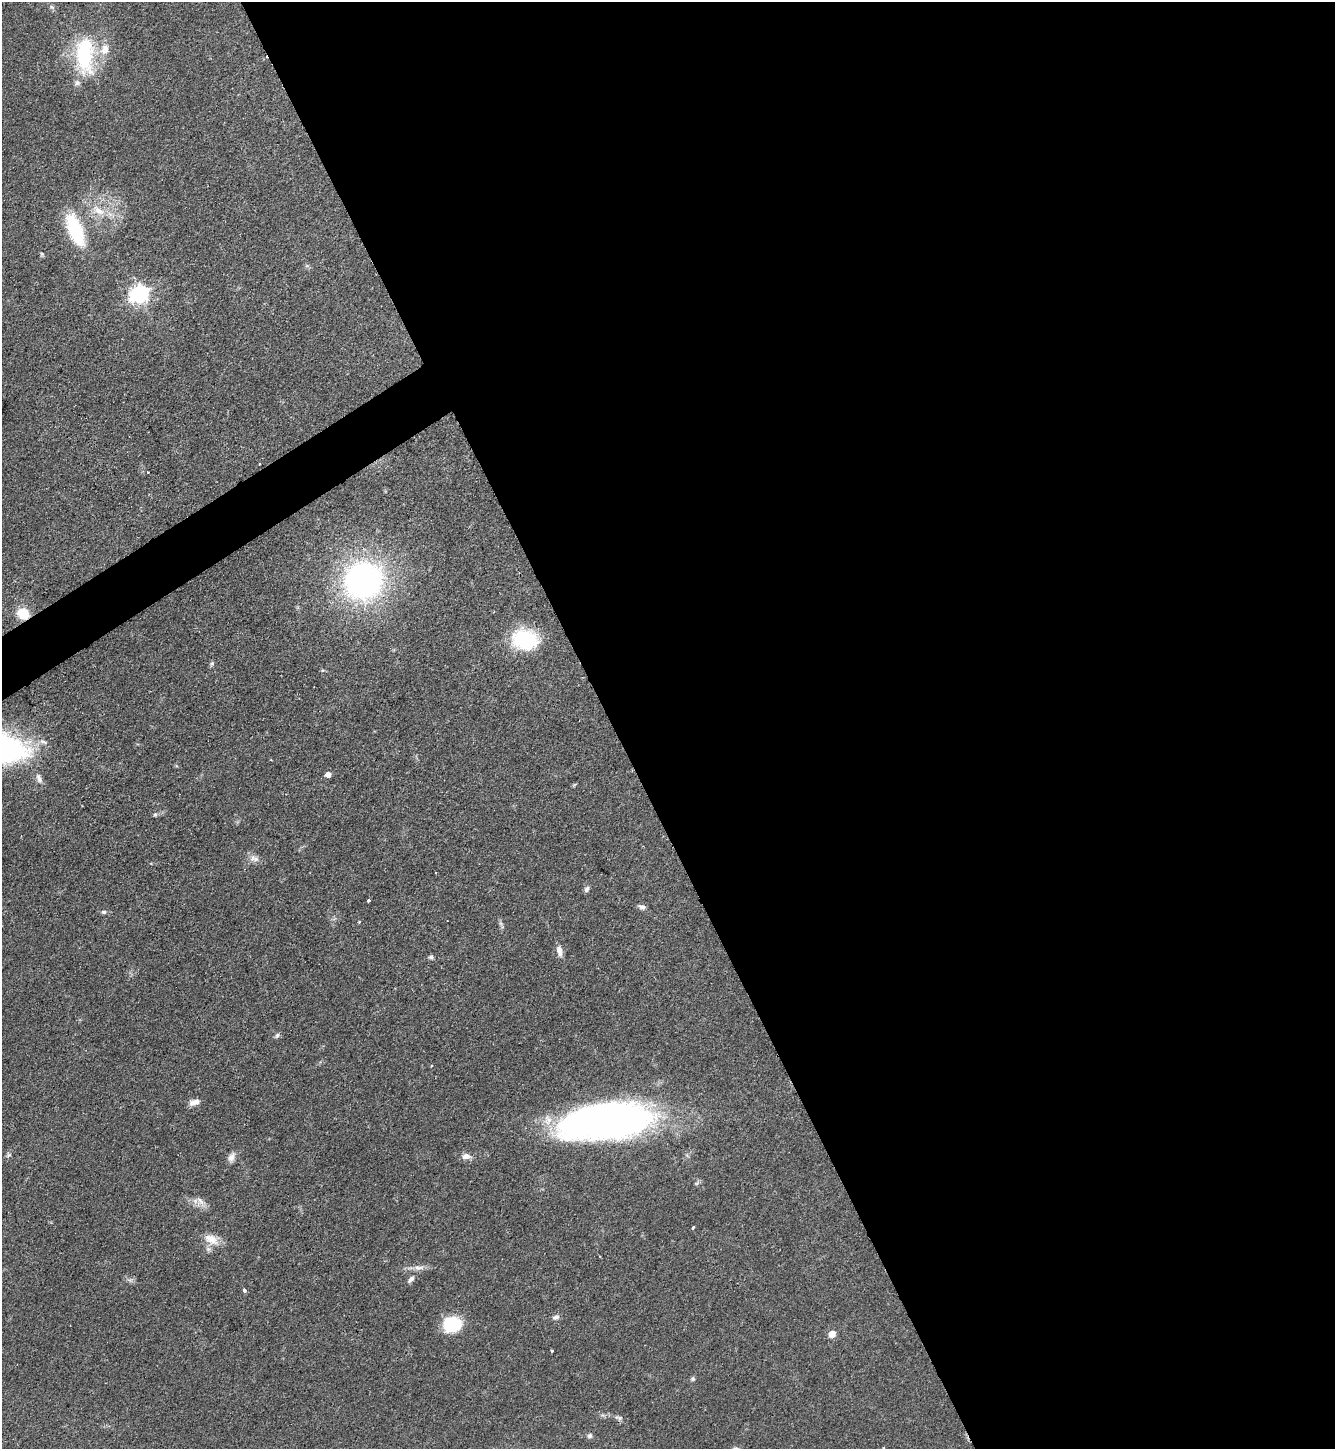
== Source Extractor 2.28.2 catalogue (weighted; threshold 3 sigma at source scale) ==
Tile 8 of 4 x 4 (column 4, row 2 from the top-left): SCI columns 4156-5488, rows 2896-4342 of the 5781 x 5789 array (HDU 1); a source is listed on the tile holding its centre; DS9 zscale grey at full resolution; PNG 1337 x 1451 px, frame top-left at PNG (2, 2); no overlay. Shown black and unused: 56% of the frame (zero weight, under 2 of 3 exposures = <1% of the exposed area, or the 3 px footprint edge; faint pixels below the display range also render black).
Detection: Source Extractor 2.28.2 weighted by HDU 2 'WHT'; one run over the whole footprint, this tile lists its part. Background 0.0468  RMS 0.0046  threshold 0.0207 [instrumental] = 3 sigma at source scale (4.5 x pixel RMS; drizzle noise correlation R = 1.50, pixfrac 1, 0.05/0.05 arcsec/px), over >= 5 px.
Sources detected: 48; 1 cosmic-ray / hot-pixel residue — not listed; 1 inside a brighter listed object's ellipse — not listed separately; the other 46 listed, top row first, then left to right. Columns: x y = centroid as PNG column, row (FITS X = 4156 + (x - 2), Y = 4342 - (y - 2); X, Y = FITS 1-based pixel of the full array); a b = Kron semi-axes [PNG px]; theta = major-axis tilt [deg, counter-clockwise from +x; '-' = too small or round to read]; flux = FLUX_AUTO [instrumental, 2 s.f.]
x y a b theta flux
52 7 9 6 -27 1.1
85 55 50 22 -88 38
98 210 22 11 -29 8.6
75 230 38 15 -68 28
42 254 7 4 -46 0.63
307 266 7 4 -18 0.75
139 294 8 7 - 190
147 472 3 3 - 0.61
363 581 26 24 20 180
23 614 14 11 -31 9.1
525 640 30 23 -10 30
212 664 8 5 62 0.85
4 747 9 8 - 21
328 774 5 4 - 3.7
39 778 14 7 -67 2.3
574 785 6 4 45 0.51
155 815 6 5 - 0.74
254 858 13 9 -20 2.8
587 889 8 6 58 1.4
369 900 3 3 - 1.9
642 907 9 6 -21 1.8
104 912 7 5 -1 0.99
359 922 3 3 - 0.45
500 923 7 4 -71 0.98
560 951 13 7 -82 3.2
431 957 6 5 - 1.1
277 1035 8 5 72 1
194 1102 13 6 17 3.1
605 1121 79 29 7 310
9 1155 7 5 34 0.97
466 1156 13 8 4 2.7
231 1157 12 7 65 2.7
200 1201 18 8 -52 3.3
693 1227 3 3 - 0.97
211 1239 21 12 -26 6.7
419 1268 17 7 -8 3
411 1279 11 5 45 1.7
130 1280 7 6 - 1.2
244 1290 5 3 - 1.4
556 1317 8 6 20 1.8
451 1324 19 16 -2 21
832 1334 5 5 - 6.9
552 1350 3 3 - 0.63
693 1379 6 6 - 0.82
619 1418 11 7 -13 1.7
590 1436 7 6 - 1.2
Overlapping masked pixels (flux is a lower limit): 1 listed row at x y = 23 614
Isophote crosses this tile's border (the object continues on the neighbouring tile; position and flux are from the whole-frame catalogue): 1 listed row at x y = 4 747